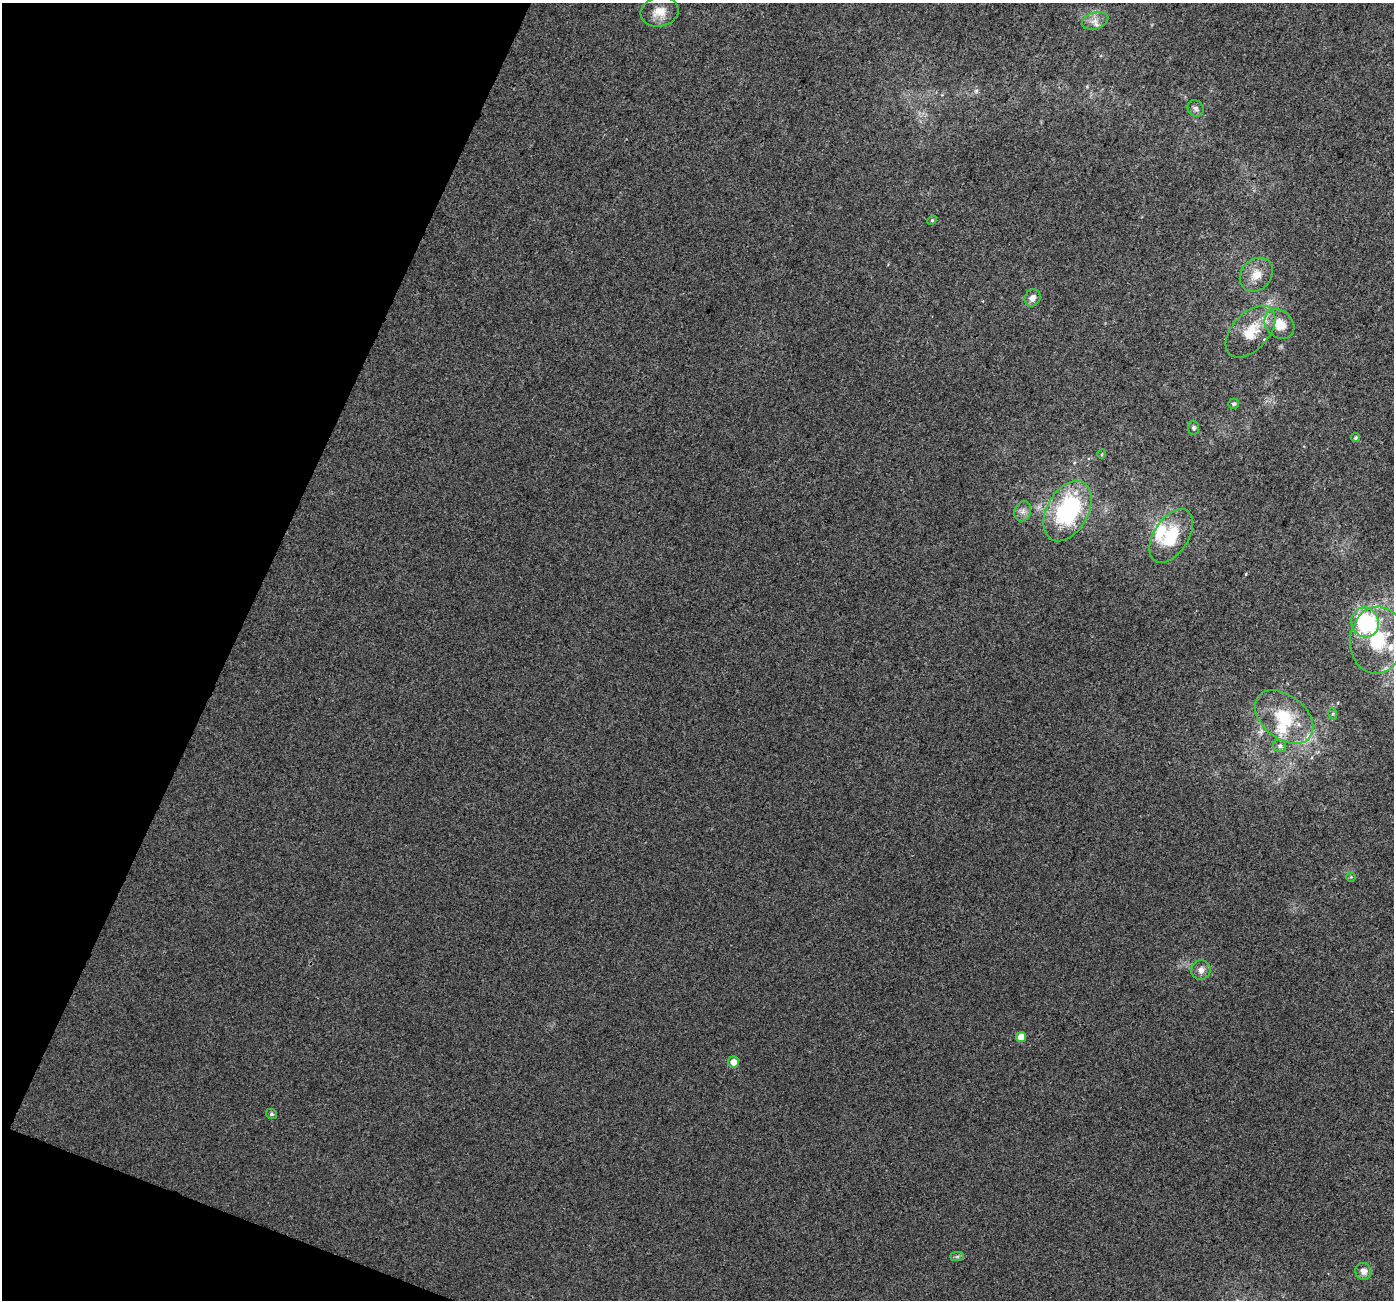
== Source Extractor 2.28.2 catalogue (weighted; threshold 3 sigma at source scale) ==
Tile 9 of 4 x 4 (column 1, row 3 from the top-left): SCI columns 34-1425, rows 1625-2922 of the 5625 x 5778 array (HDU 1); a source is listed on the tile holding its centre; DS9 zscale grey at full resolution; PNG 1396 x 1302 px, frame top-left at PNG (2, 3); each listed source drawn as its Kron ellipse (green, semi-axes under 4 px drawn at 4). Shown black and unused: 19% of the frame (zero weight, under 3 of 4 exposures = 5% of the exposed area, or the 3 px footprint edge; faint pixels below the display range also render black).
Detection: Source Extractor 2.28.2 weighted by HDU 2 'WHT'; one run over the whole footprint, this tile lists its part. Background 0.00162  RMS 0.0036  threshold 0.0163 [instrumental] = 3 sigma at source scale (4.5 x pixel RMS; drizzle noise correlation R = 1.50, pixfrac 1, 0.0396/0.0396 arcsec/px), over >= 5 px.
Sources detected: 30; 3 inside a brighter listed object's ellipse — not listed separately; the other 27 listed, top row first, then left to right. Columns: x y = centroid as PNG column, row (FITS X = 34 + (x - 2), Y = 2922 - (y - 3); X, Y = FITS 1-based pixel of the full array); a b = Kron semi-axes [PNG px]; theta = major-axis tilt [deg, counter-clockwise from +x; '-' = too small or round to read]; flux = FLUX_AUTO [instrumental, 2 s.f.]
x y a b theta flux
659 12 19 14 14 4.9
1095 21 13 8 16 2.7
1196 108 8 7 - 1.2
932 220 5 4 - 0.44
1256 275 18 15 50 5.4
1032 298 9 7 59 2.1
1279 324 16 13 -44 6.7
1250 332 31 18 47 11
1233 404 5 5 - 0.73
1194 428 7 5 -86 0.86
1355 438 5 4 - 0.5
1102 454 4 3 - 0.34
1023 511 10 8 66 1.9
1067 511 32 20 61 43
1171 536 30 17 57 15
1365 622 15 14 - 35
1377 640 33 27 85 24
1333 714 6 4 -73 0.47
1284 717 33 21 -39 16
1280 746 6 6 - 0.97
1351 877 5 5 - 0.44
1201 970 10 9 - 2
1021 1037 5 5 - 4.2
734 1062 5 5 - 3.1
271 1114 6 5 - 0.66
957 1256 7 4 0 0.66
1363 1271 8 8 - 2.1